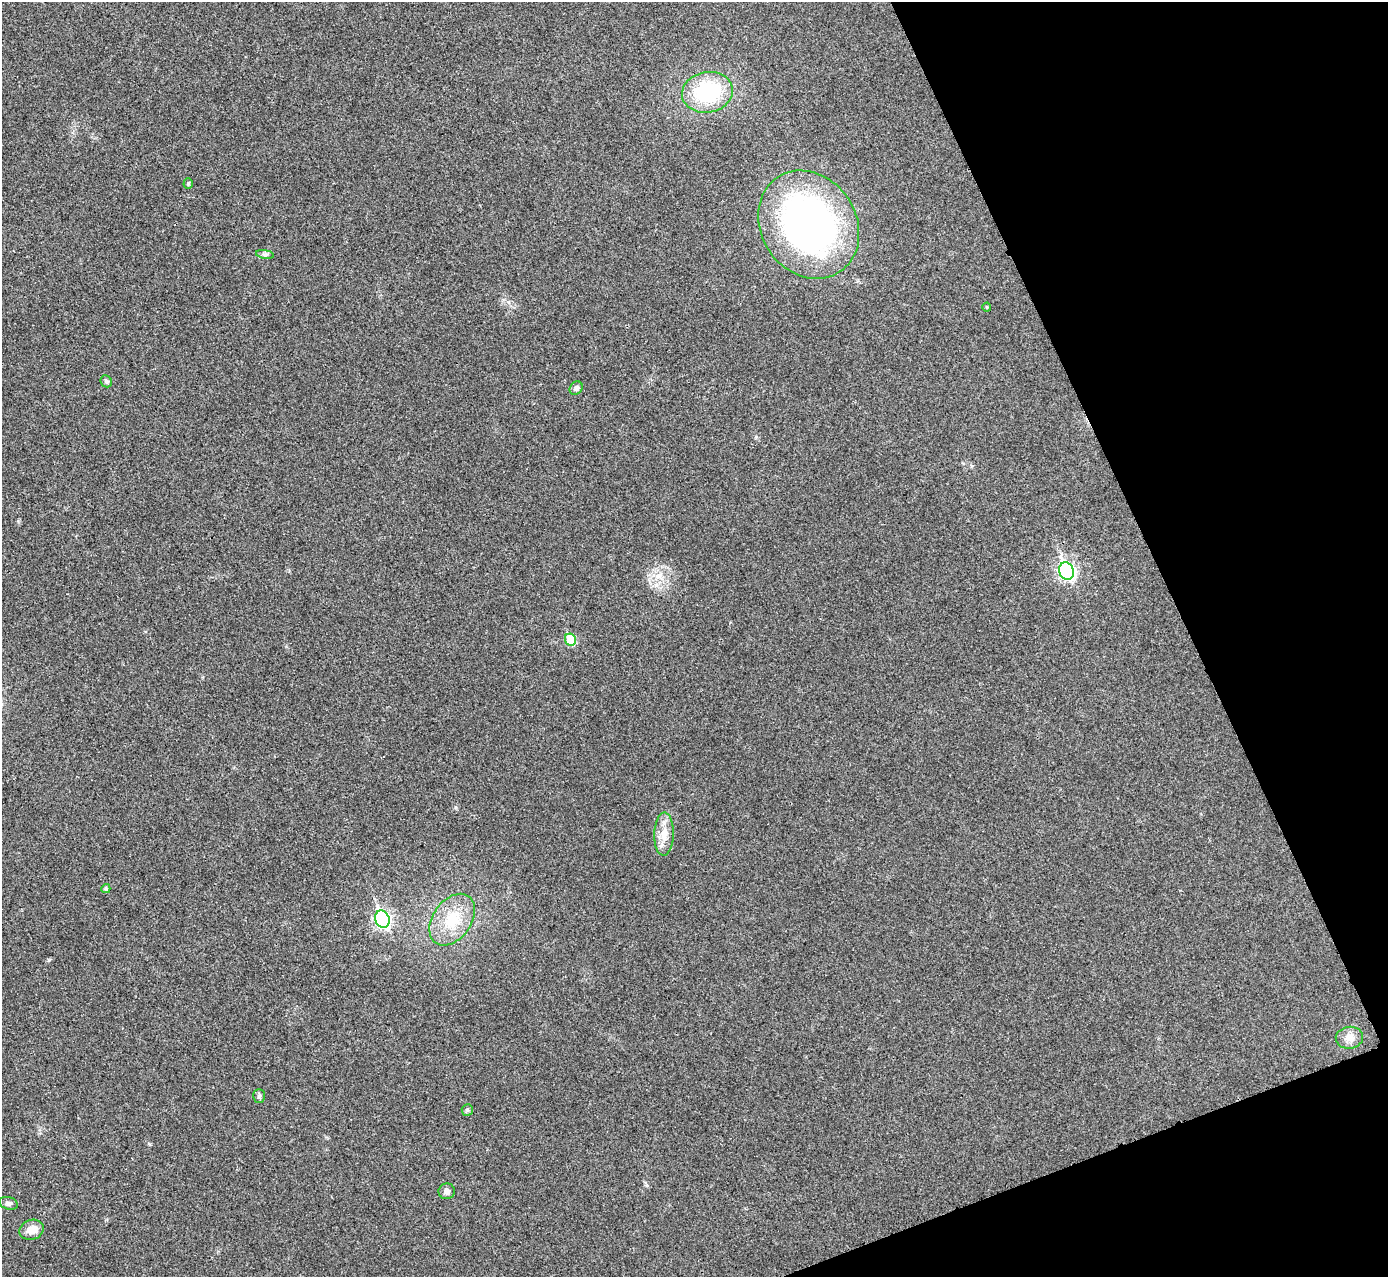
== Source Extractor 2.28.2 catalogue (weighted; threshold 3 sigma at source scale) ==
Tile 12 of 4 x 4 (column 4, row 3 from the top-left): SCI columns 4166-5551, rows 1434-2708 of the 5558 x 5547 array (HDU 1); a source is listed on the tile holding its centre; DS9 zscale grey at full resolution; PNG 1390 x 1279 px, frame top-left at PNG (2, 2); each listed source drawn as its Kron ellipse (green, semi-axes under 4 px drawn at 4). Shown black and unused: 19% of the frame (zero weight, under 3 of 4 exposures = <1% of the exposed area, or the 3 px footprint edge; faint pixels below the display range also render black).
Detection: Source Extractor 2.28.2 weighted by HDU 2 'WHT'; one run over the whole footprint, this tile lists its part. Background 0.0315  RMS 0.0061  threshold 0.0276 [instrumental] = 3 sigma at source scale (4.5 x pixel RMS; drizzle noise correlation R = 1.50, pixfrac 1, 0.05/0.05 arcsec/px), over >= 5 px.
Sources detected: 19; all 19 listed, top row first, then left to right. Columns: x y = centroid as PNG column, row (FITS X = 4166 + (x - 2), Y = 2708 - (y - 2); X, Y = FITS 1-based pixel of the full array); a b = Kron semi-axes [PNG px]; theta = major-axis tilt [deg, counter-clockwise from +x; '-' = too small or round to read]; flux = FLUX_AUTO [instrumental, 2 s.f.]
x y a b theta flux
707 92 25 20 11 50
188 183 5 4 - 0.82
809 225 57 47 -56 260
265 254 9 4 -9 1.4
987 307 4 4 - 0.65
106 381 6 5 - 1.3
576 388 7 6 - 2
1066 571 9 7 -65 140
570 639 6 5 - 21
664 834 21 9 88 7.9
106 889 4 4 - 1.1
382 919 9 7 -66 130
452 920 29 19 55 22
1349 1038 14 11 8 5.4
259 1096 7 5 90 1.4
467 1110 6 5 - 1.1
447 1191 8 7 - 2.7
9 1203 9 6 -17 1.8
31 1230 12 10 18 6.1
Unlisted compact peaks at least as high as the median listed source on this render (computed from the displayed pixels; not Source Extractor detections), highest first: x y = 49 960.